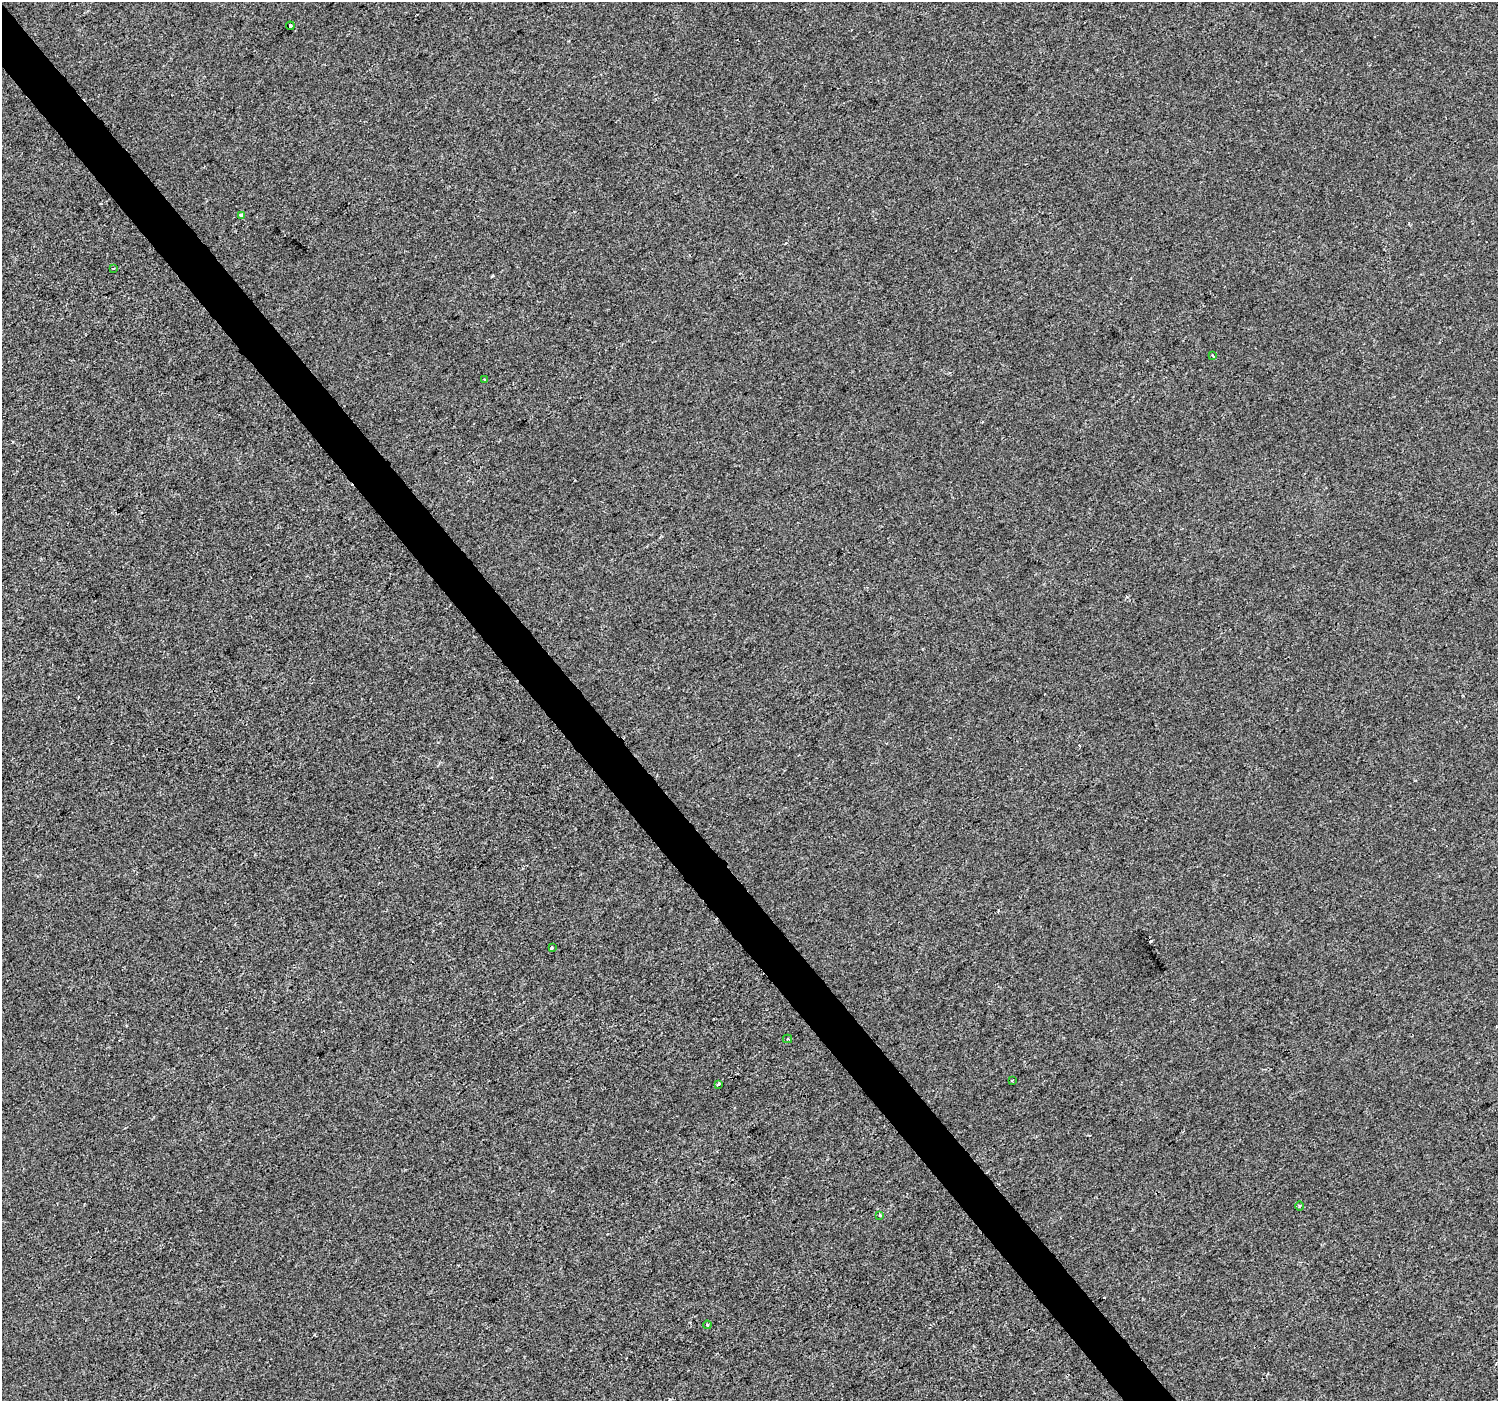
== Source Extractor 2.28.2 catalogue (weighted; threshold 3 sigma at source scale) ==
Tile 11 of 4 x 4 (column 3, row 3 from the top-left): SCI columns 2996-4491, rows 1599-2997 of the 5987 x 5932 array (HDU 1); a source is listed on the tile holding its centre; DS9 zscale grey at full resolution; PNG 1500 x 1403 px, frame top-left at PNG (2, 2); each listed source drawn as its Kron ellipse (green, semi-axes under 4 px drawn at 4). Shown black and unused: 3% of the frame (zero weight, under 2 of 3 exposures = <1% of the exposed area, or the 3 px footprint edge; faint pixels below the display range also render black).
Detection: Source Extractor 2.28.2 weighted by HDU 2 'WHT'; one run over the whole footprint, this tile lists its part. Background -4.69e-04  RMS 0.0041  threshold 0.0186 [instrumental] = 3 sigma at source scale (4.5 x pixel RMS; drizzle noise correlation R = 1.50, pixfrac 1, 0.0396/0.0396 arcsec/px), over >= 5 px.
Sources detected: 17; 5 cosmic-ray / hot-pixel residue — neither listed nor drawn; the other 12 listed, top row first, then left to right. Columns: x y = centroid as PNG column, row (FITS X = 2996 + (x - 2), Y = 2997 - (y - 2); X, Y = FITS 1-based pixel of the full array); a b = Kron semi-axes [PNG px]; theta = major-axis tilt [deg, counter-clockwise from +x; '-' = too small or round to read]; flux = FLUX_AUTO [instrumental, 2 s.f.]
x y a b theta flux
290 26 4 3 - 4.7
241 215 3 3 - 2.4
113 268 4 3 - 0.52
1213 356 3 3 - 1.2
485 380 3 3 - 0.93
552 948 3 3 - 0.57
787 1039 4 4 - 0.5
1012 1080 3 2 - 0.59
718 1084 4 3 - 1.7
1299 1206 4 3 - 0.63
879 1215 4 3 - 0.68
707 1325 4 3 - 0.48